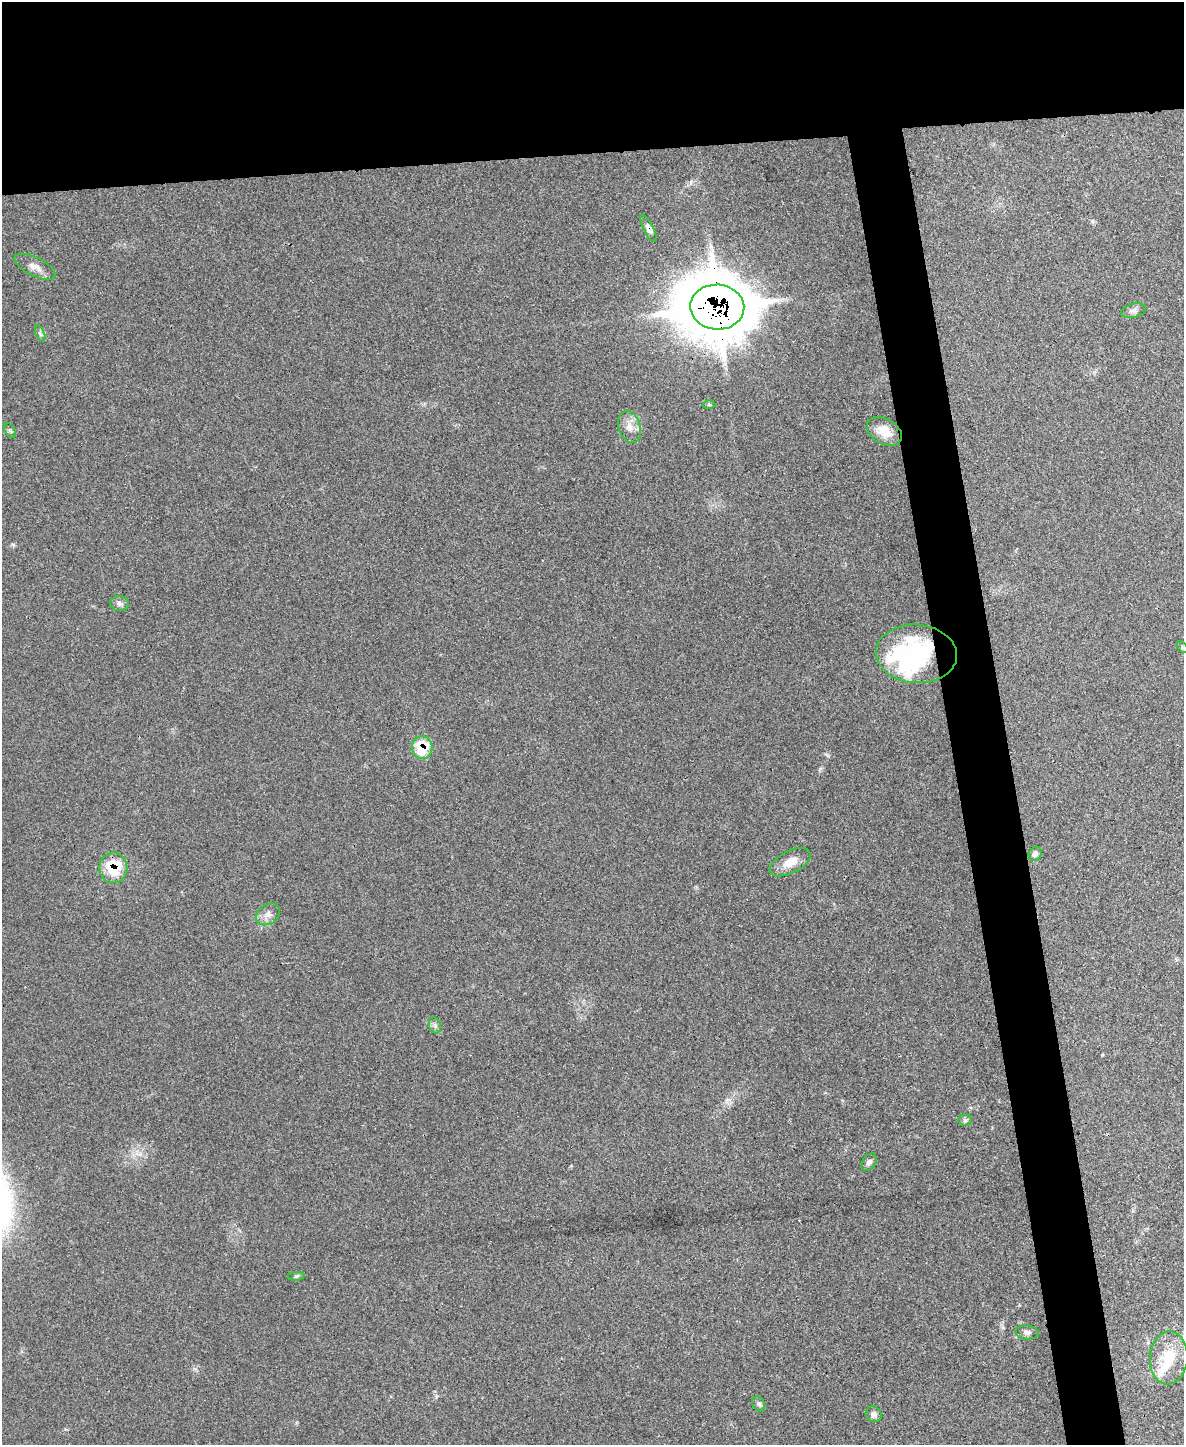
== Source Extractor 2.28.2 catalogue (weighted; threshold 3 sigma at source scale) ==
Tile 2 of 4 x 3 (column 2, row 1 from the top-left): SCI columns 1183-2364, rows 3024-4466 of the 4735 x 4709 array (HDU 1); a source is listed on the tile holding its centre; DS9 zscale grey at full resolution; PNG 1186 x 1447 px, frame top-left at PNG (2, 2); each listed source drawn as its Kron ellipse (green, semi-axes under 4 px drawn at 4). Shown black and unused: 15% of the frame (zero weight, under 3 of 4 exposures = <1% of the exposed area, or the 3 px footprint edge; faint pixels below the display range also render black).
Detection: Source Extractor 2.28.2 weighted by HDU 2 'WHT'; one run over the whole footprint, this tile lists its part. Background 0.0442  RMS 0.0051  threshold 0.023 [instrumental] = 3 sigma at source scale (4.5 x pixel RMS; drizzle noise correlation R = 1.50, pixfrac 1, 0.05/0.05 arcsec/px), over >= 5 px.
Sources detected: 27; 1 inside a brighter object's white glare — neither listed nor drawn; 1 inside a brighter listed object's ellipse — not listed separately; the other 25 listed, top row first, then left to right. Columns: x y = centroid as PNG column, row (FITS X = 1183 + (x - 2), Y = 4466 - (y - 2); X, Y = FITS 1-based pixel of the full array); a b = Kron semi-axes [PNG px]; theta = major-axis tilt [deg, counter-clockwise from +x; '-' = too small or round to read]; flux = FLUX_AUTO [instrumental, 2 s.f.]
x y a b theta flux
648 229 15 5 -63 2.1
35 267 23 9 -27 4.5
717 307 27 22 -5 3100
1133 311 12 7 14 2.1
40 334 8 4 -66 1.1
709 404 6 4 -1 0.76
629 427 16 11 -71 4.9
10 430 8 4 -57 0.91
884 431 19 12 -30 8.5
119 603 9 7 -5 1.9
1183 647 7 4 -45 0.88
916 654 40 29 -4 66
422 747 11 10 - 17
1035 854 7 6 - 1.9
790 862 22 11 26 7.1
113 868 15 14 - 18
268 914 13 9 35 3.4
435 1025 8 6 -71 1.5
965 1120 7 5 -3 1.1
869 1162 9 6 55 1.8
296 1276 8 3 5 0.77
1027 1332 11 7 -7 1.9
1169 1358 26 19 86 17
759 1404 8 6 -62 1.3
874 1414 8 7 - 1.9
Overlapping masked pixels (flux is a lower limit): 5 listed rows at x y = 648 229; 717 307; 916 654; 422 747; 113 868
Isophote crosses this tile's border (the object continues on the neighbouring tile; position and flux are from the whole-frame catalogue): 1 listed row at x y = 1183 647